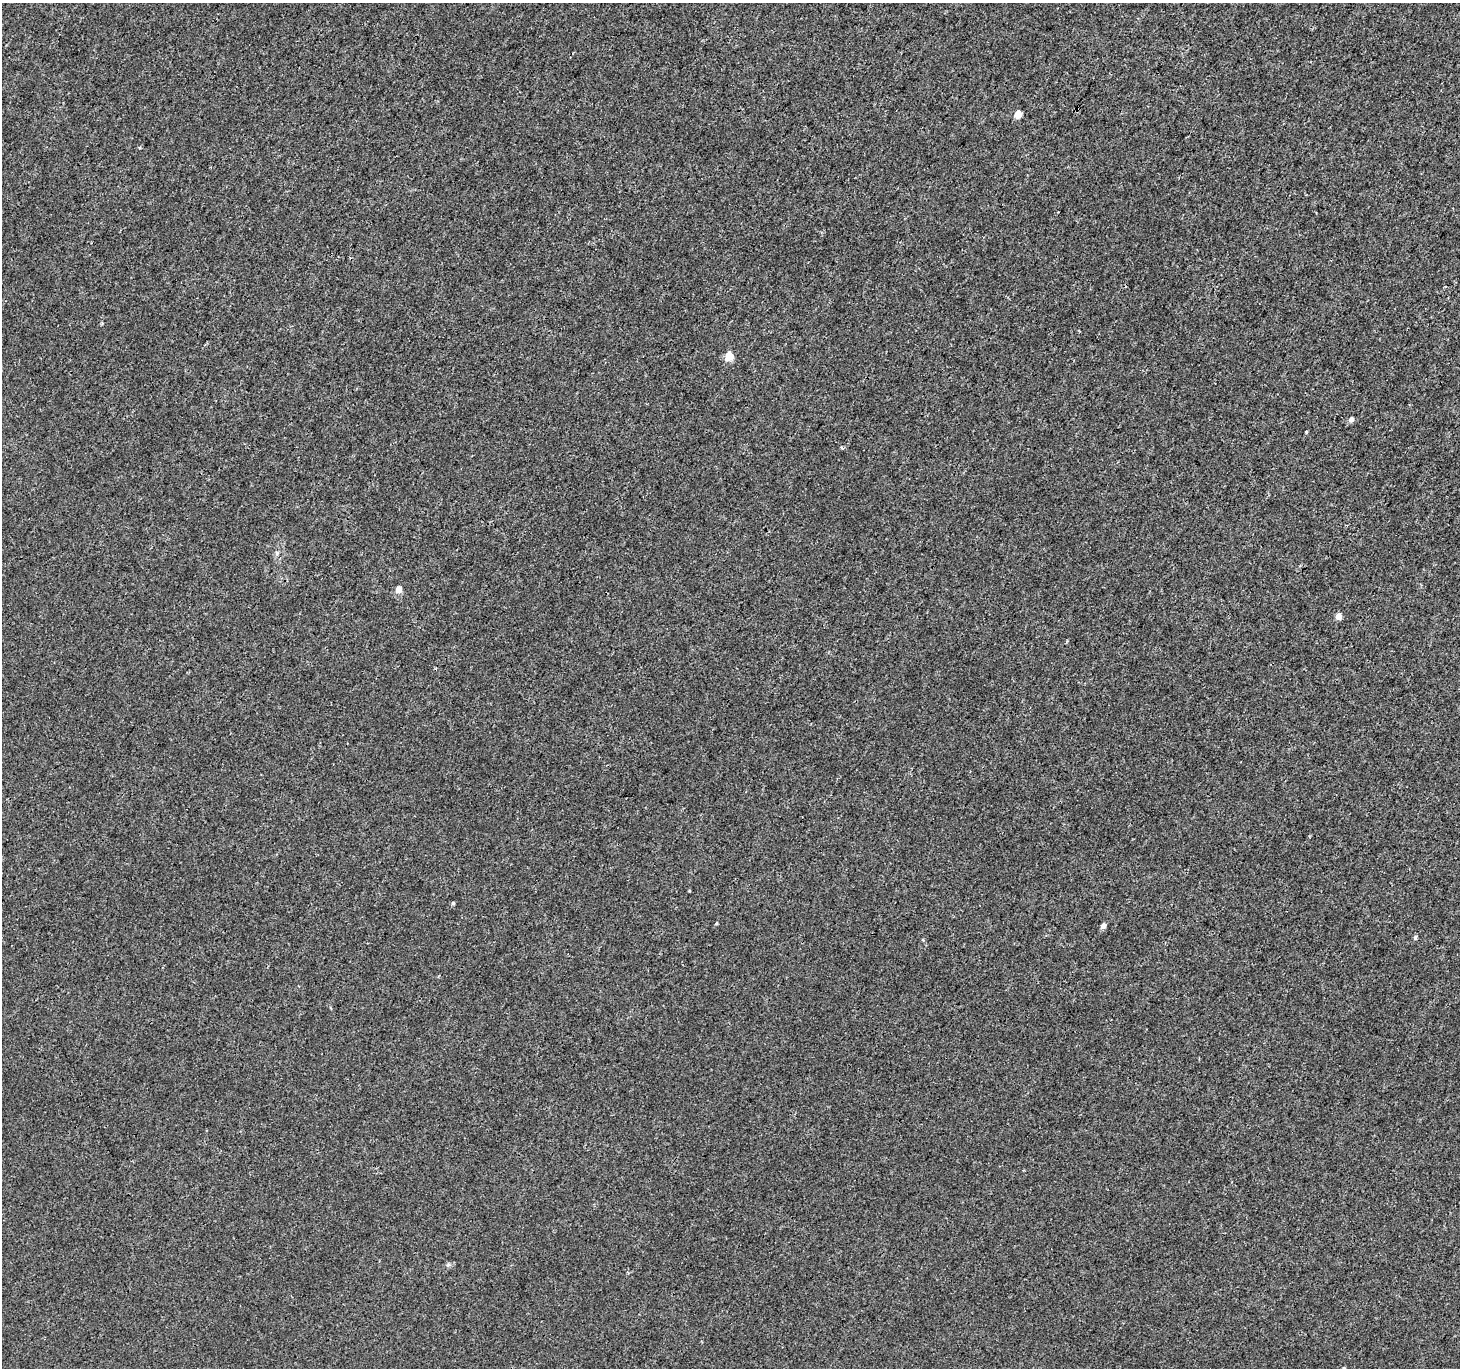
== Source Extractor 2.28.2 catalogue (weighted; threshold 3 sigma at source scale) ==
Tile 10 of 4 x 4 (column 2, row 3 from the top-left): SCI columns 1459-2916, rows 1562-2927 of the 5840 x 5921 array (HDU 1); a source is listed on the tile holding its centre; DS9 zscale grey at full resolution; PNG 1462 x 1370 px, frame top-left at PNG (2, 3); no overlay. Shown black and unused: <1% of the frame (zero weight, under 3 of 4 exposures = <1% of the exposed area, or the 3 px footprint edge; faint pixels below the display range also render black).
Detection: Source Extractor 2.28.2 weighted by HDU 2 'WHT'; one run over the whole footprint, this tile lists its part. Background 4.50e-04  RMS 0.0016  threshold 0.00725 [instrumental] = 3 sigma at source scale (4.5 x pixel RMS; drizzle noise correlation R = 1.50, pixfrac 1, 0.0396/0.0396 arcsec/px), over >= 5 px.
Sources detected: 12; all 12 listed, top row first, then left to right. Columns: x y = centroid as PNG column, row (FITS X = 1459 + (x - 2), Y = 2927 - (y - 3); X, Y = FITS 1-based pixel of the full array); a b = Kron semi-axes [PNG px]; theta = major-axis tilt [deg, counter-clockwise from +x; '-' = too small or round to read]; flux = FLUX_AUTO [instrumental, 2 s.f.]
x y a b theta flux
1018 114 5 5 - 3.8
729 356 5 5 - 5.2
1351 419 6 5 - 0.69
1306 432 3 3 - 0.14
842 448 4 3 - 0.31
398 589 5 4 - 1.9
1338 616 5 4 - 1.6
453 903 4 4 - 0.22
717 923 5 3 - 0.16
1103 926 5 4 - 0.84
1415 937 6 4 86 0.32
923 940 5 3 - 0.16